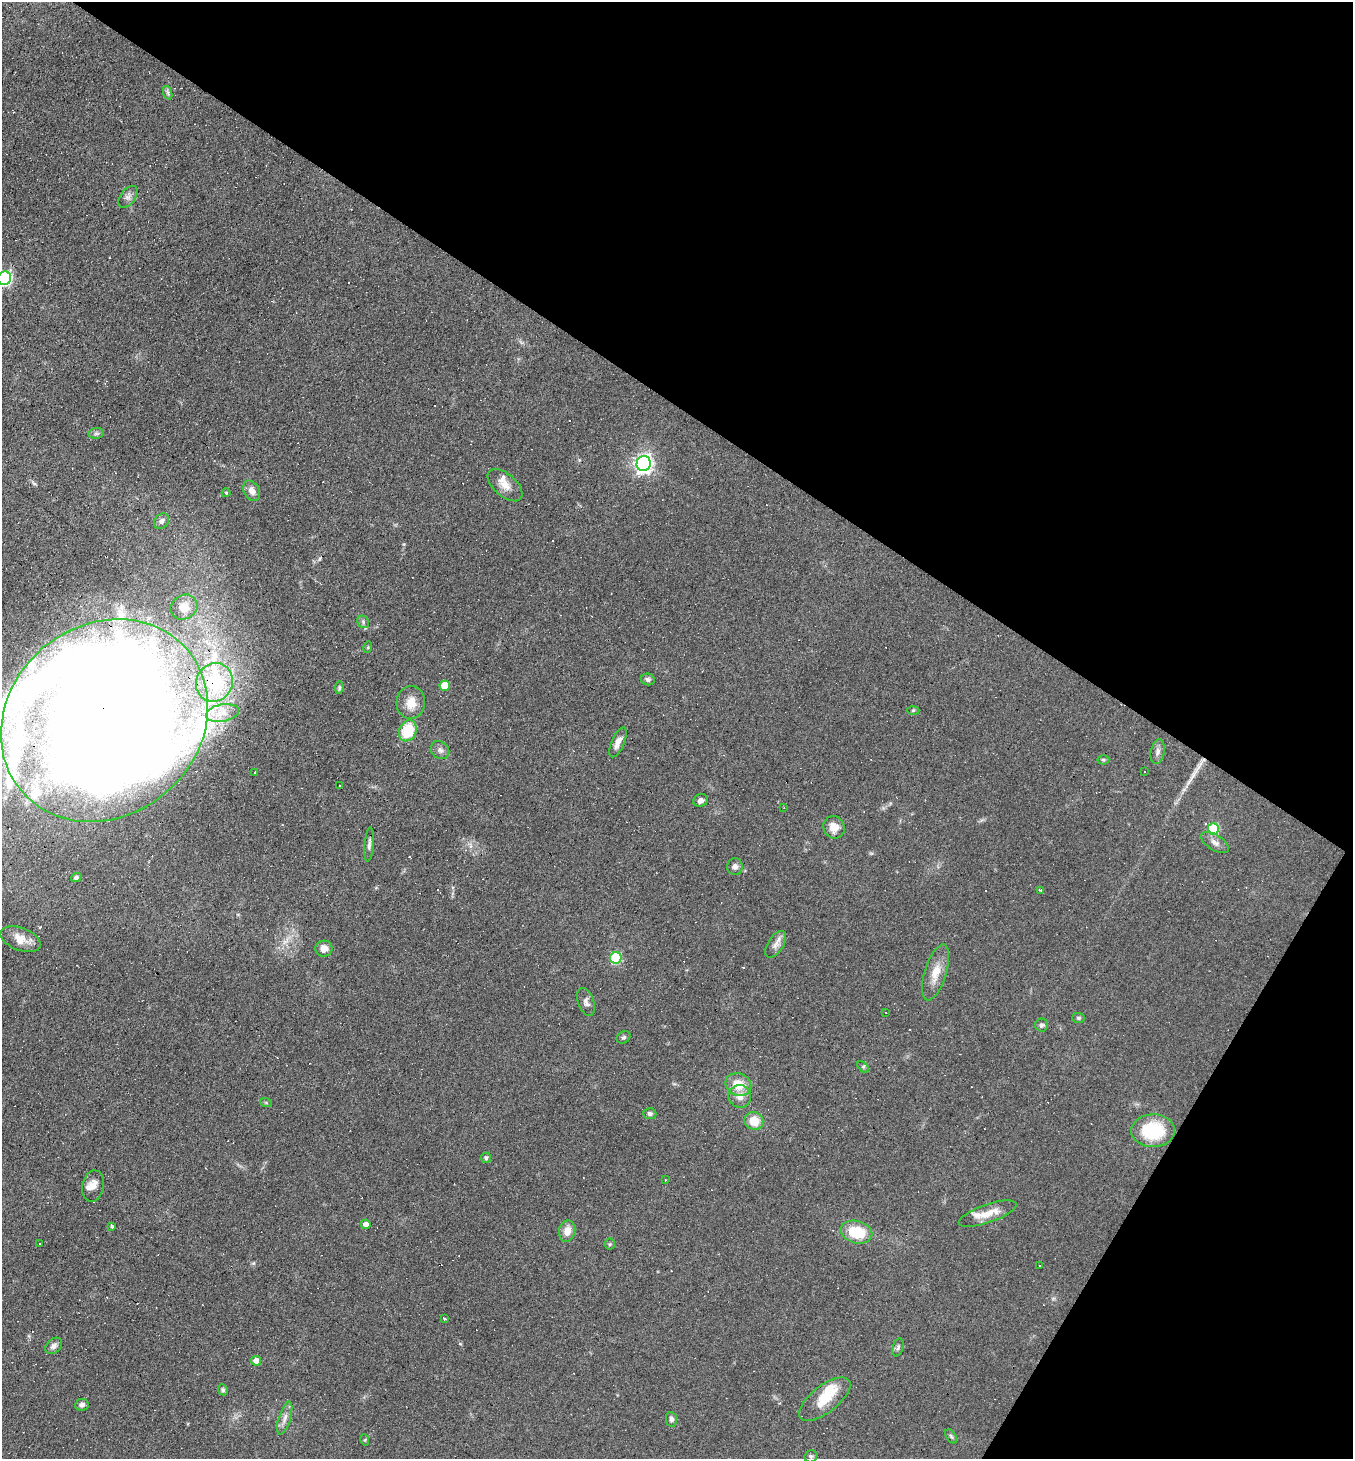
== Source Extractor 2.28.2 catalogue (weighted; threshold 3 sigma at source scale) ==
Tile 8 of 4 x 4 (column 4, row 2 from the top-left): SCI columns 4339-5689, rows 2913-4369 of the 5834 x 5825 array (HDU 1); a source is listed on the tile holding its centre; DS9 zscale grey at full resolution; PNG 1355 x 1461 px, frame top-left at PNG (2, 2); each listed source drawn as its Kron ellipse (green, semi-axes under 4 px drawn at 4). Shown black and unused: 34% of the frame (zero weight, under 5 of 9 exposures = <1% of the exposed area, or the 3 px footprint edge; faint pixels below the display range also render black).
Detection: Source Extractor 2.28.2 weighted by HDU 2 'WHT'; one run over the whole footprint, this tile lists its part. Background 0.104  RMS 0.0049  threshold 0.0201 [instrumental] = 3 sigma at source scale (4.09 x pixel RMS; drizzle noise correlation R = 1.36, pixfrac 0.8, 0.05/0.05 arcsec/px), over >= 5 px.
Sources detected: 126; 2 inside a brighter object's white glare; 40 cosmic-ray / hot-pixel residue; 1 long thin detection or spike segment (spike, bleed or trail) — neither listed nor drawn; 6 inside a brighter listed object's ellipse — not listed separately; the other 77 listed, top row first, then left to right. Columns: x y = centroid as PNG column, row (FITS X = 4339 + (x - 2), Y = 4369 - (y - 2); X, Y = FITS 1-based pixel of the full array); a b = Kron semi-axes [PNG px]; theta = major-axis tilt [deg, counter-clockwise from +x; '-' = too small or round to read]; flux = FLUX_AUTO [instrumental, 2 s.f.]
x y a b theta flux
168 93 7 4 -72 0.94
128 197 12 7 53 2.1
5 278 7 6 - 93
96 433 7 5 8 1.1
644 463 7 7 - 200
505 485 21 11 -41 5.3
252 491 11 7 -61 3
226 493 4 4 - 0.53
162 521 8 6 48 1.8
184 607 14 12 31 7.4
363 622 7 5 -48 0.97
368 647 6 3 73 0.48
648 679 7 6 - 1.3
214 682 19 18 - 22
445 686 5 5 - 9.1
339 688 6 4 81 0.76
411 702 16 14 87 6.5
913 710 6 4 2 0.62
222 713 16 8 10 5.7
104 720 109 95 40 2100
408 731 11 8 64 16
618 742 16 6 66 3.3
440 750 10 8 -42 1.9
1158 752 12 7 79 2
1103 760 6 4 -2 0.71
254 772 3 3 - 3.1
1144 772 3 3 - 1.9
340 786 3 2 - 0.52
701 800 7 6 - 1.7
784 808 3 2 - 0.31
834 827 11 10 - 5
1213 829 5 5 - 27
1215 842 15 8 -32 2.7
369 844 17 4 85 1.7
735 867 8 7 - 1.8
76 877 5 4 - 0.92
1041 890 3 3 - 0.45
21 939 21 11 -21 6.8
776 944 15 7 56 2.8
324 949 8 8 - 3.1
616 958 6 5 - 32
936 972 29 11 73 7.5
586 1002 14 8 -70 2.2
886 1012 3 2 - 0.31
1078 1018 6 5 - 0.84
1042 1025 6 6 - 1.1
624 1037 7 5 31 0.98
863 1067 7 4 -45 0.73
738 1085 13 11 -21 9
740 1096 11 11 - 3.7
266 1103 6 4 -19 0.55
650 1114 6 5 - 1.2
754 1121 9 8 - 7.9
1153 1131 22 16 1 26
486 1158 5 5 - 1.1
666 1180 3 2 - 0.49
93 1186 16 11 79 4
988 1214 30 9 19 7.3
366 1224 5 5 - 3.2
112 1226 3 3 - 4.8
567 1231 11 8 78 4.7
856 1232 16 11 -14 16
40 1244 3 2 - 0.62
610 1244 6 5 - 0.7
1040 1266 3 2 - 0.33
445 1319 3 3 - 2
54 1346 9 7 43 1.9
898 1347 9 5 74 1.1
256 1361 5 5 - 3.7
223 1390 5 4 - 0.99
825 1399 31 13 38 12
82 1405 7 5 8 1.6
285 1418 17 6 73 2.8
671 1419 7 5 -82 1.3
951 1436 8 5 -55 0.94
365 1440 6 4 -73 0.55
811 1456 6 6 - 0.93
Overlapping masked pixels (flux is a lower limit): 2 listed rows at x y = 214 682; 104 720
Isophote crosses this tile's border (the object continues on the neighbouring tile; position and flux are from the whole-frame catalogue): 2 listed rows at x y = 5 278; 104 720